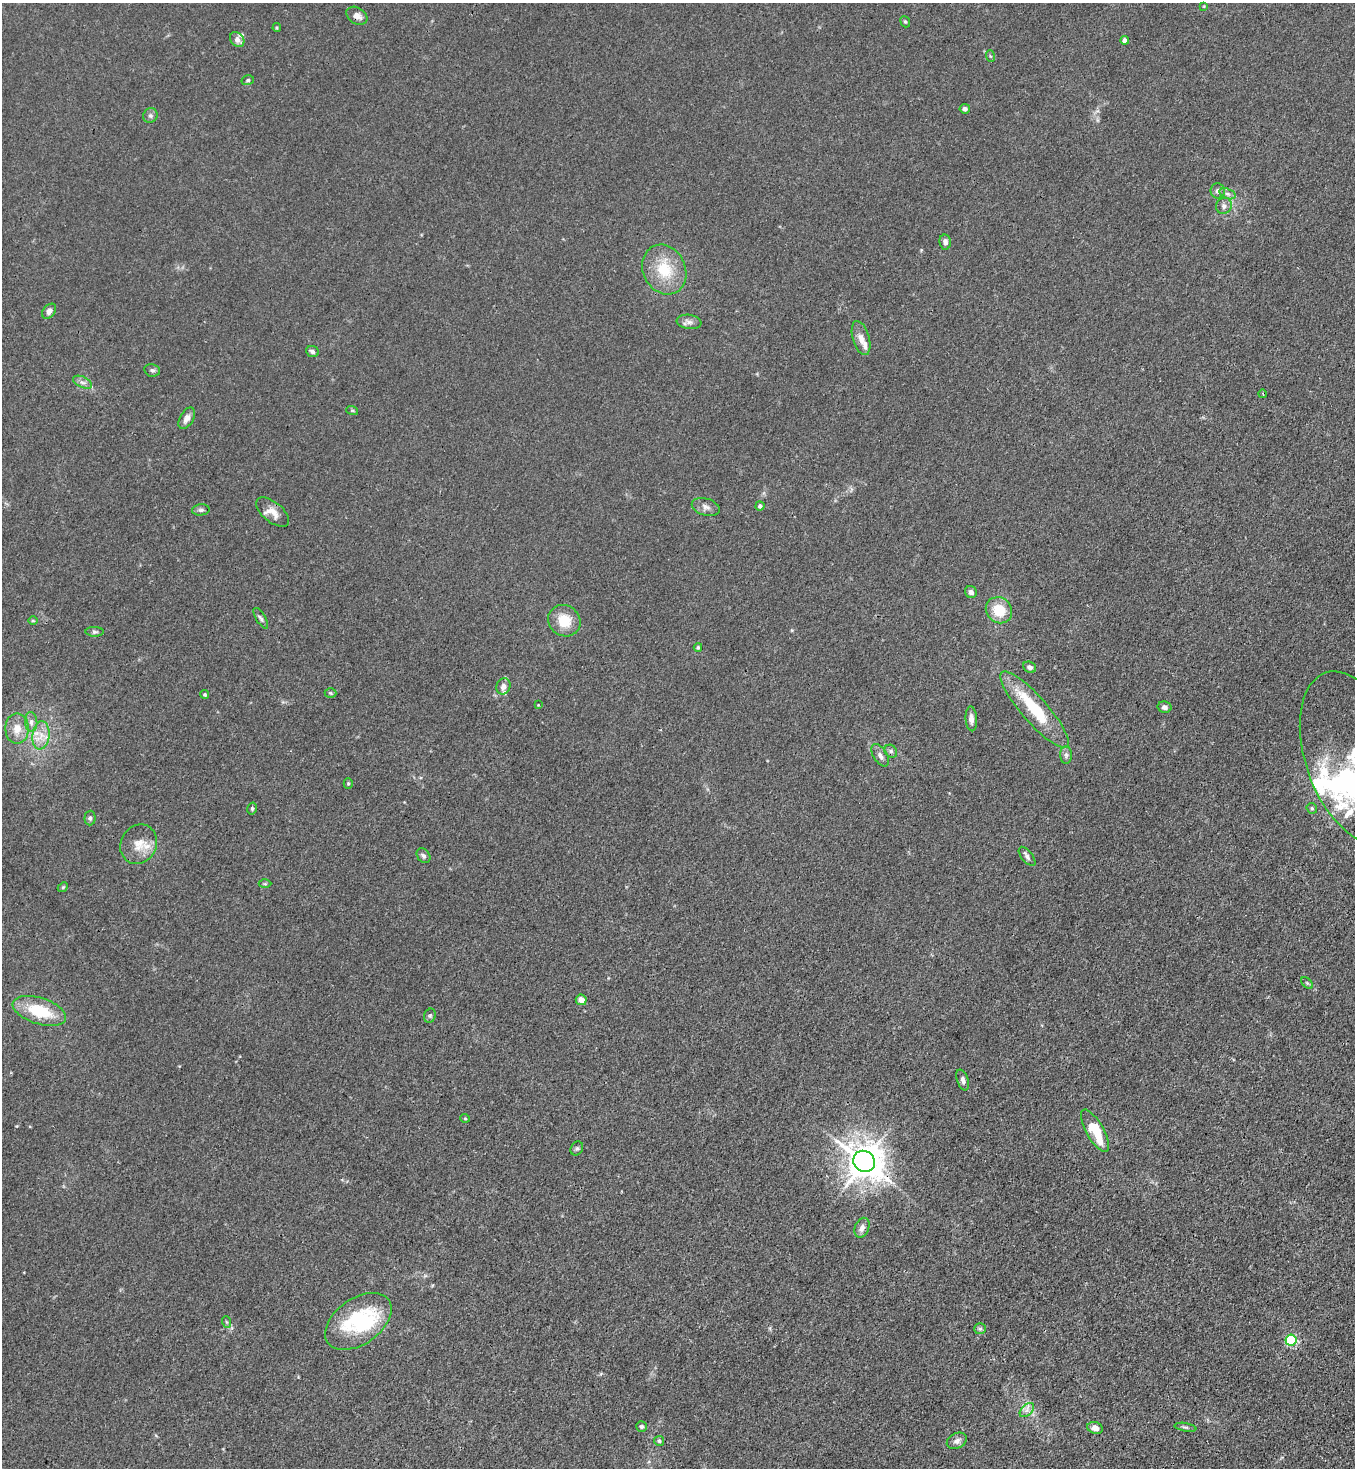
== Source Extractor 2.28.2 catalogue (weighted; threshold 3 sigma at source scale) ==
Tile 6 of 4 x 4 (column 2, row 2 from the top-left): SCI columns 1580-2932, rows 2992-4457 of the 6004 x 5982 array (HDU 1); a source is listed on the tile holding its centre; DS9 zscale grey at full resolution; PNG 1357 x 1470 px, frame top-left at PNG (2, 3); each listed source drawn as its Kron ellipse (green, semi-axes under 4 px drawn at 4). Shown black and unused: <1% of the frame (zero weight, under 3 of 4 exposures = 7% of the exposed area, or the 3 px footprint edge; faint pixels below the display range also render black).
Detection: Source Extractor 2.28.2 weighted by HDU 2 'WHT'; one run over the whole footprint, this tile lists its part. Background 0.0206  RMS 0.0028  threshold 0.0127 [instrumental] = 3 sigma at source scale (4.5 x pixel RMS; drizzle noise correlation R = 1.50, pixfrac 1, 0.05/0.05 arcsec/px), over >= 5 px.
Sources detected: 90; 3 inside a brighter object's white glare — neither listed nor drawn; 8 inside a brighter listed object's ellipse — not listed separately; the other 79 listed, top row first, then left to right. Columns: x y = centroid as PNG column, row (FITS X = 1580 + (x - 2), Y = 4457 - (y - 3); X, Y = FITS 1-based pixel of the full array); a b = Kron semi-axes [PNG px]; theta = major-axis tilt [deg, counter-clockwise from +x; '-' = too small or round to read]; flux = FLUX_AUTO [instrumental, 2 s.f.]
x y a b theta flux
1204 6 4 4 - 0.23
357 16 11 8 -32 1.8
905 22 6 4 -67 0.42
277 28 4 3 - 0.29
237 39 8 6 -49 1.8
1125 40 4 4 - 1.4
990 56 6 3 -71 0.33
248 80 6 5 - 0.52
965 109 5 5 - 1
150 116 7 7 - 0.85
1218 191 7 7 - 0.96
1227 194 8 5 -19 0.81
1224 206 8 7 - 1.2
945 242 7 6 - 1.1
664 270 26 21 -64 10
49 311 8 5 50 1.4
689 322 12 7 -8 1.3
861 338 17 8 -74 2.4
312 351 6 5 - 0.98
152 370 8 6 -11 0.73
82 382 10 5 -25 1.1
1263 394 4 3 - 0.24
352 410 6 3 -18 0.35
187 418 12 6 59 1.6
760 506 4 4 - 0.83
706 507 14 8 -16 1.5
201 510 9 5 7 0.79
273 512 20 10 -39 2.7
971 592 6 5 - 1.2
999 610 14 12 -41 6.9
261 618 12 4 -58 0.78
33 621 5 3 - 0.27
564 621 17 15 -38 6.4
95 632 9 5 -1 0.69
698 647 4 4 - 0.36
1029 667 7 5 -23 0.84
503 686 8 7 - 1.4
331 693 6 5 - 0.45
205 694 4 4 - 0.41
538 705 3 3 - 0.19
1164 707 7 5 -13 1
1034 709 49 13 -49 16
971 719 12 5 -86 1.3
31 722 10 6 -84 1.2
17 728 15 12 90 3.6
41 735 14 8 83 3.3
891 751 7 5 -47 0.65
880 755 12 6 -58 1.4
1066 755 9 6 -89 0.76
1354 757 89 48 -71 28
348 783 5 4 - 0.36
1312 808 5 5 - 0.45
252 809 6 4 75 0.47
90 818 7 5 90 0.59
139 844 20 17 59 4.6
423 856 8 6 -54 0.79
1027 856 11 5 -51 0.92
265 884 6 4 0 0.4
63 887 5 4 - 0.34
1307 983 7 4 -45 0.4
581 1000 5 5 - 2.3
39 1011 28 13 -18 12
430 1016 7 5 69 0.52
963 1080 11 5 -71 1.1
465 1118 4 4 - 0.33
1095 1131 24 8 -60 11
577 1148 7 6 - 0.63
864 1161 11 10 - 590
862 1228 10 7 66 1.6
358 1321 37 23 35 25
227 1322 6 4 -69 0.36
980 1329 6 5 - 0.58
1291 1340 5 5 - 28
1027 1410 9 5 45 1.2
641 1427 5 5 - 0.63
1185 1427 11 3 -9 0.54
1095 1428 8 6 -17 1.7
659 1441 5 5 - 0.49
957 1441 10 7 28 1.3
Overlapping masked pixels (flux is a lower limit): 2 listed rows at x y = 357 16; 864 1161
Isophote crosses this tile's border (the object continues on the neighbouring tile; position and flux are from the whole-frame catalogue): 1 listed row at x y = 1354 757